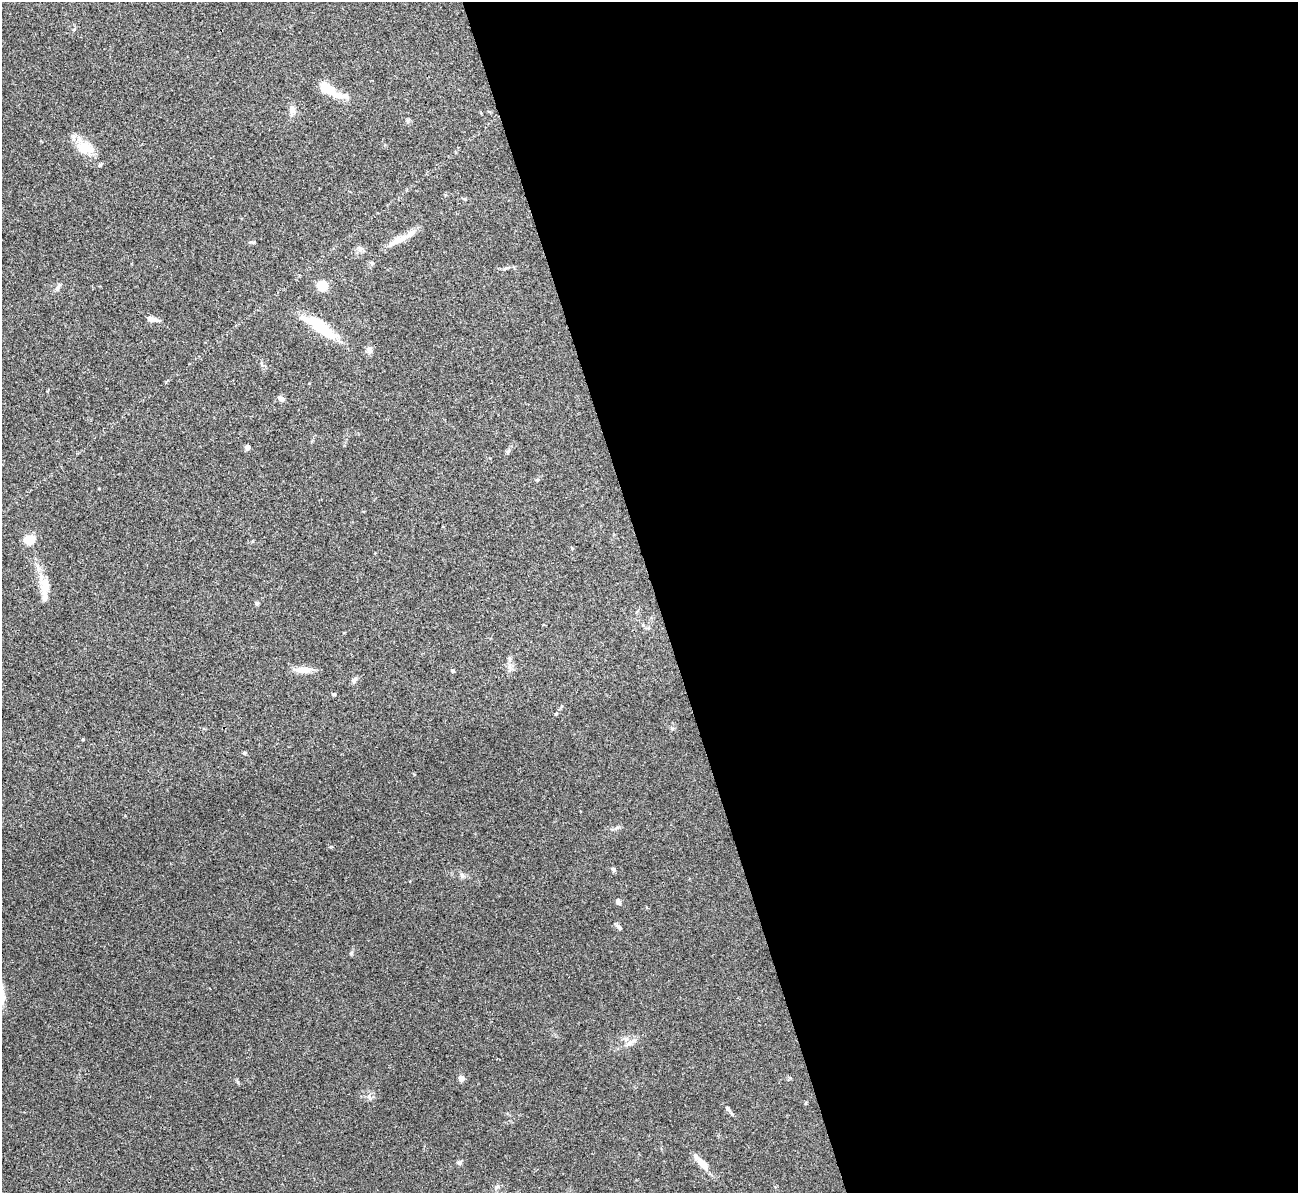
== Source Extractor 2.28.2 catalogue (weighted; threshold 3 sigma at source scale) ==
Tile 8 of 4 x 4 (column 4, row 2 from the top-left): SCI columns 3892-5187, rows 2527-3717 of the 5190 x 5175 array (HDU 1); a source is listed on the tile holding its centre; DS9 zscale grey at full resolution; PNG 1300 x 1195 px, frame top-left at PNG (2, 2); no overlay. Shown black and unused: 50% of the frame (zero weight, under 3 of 4 exposures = <1% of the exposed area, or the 3 px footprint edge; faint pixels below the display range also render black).
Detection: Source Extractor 2.28.2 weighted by HDU 2 'WHT'; one run over the whole footprint, this tile lists its part. Background 0.0745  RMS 0.0058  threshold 0.0262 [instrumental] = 3 sigma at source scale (4.5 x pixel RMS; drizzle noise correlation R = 1.50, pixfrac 1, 0.05/0.05 arcsec/px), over >= 5 px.
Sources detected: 37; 1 inside a brighter object's white glare — not listed; the other 36 listed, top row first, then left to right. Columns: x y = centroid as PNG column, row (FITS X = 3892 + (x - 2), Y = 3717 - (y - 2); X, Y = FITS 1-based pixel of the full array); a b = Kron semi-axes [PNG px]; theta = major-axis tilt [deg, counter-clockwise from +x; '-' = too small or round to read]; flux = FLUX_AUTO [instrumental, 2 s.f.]
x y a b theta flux
327 88 17 11 -20 11
292 110 11 8 -77 3
85 148 25 15 -17 11
399 239 32 8 27 8.2
252 242 10 3 -9 0.75
360 248 9 6 -50 1.8
372 263 6 5 - 1.1
322 286 8 7 - 15
58 287 10 6 58 1.8
151 319 12 6 -17 3.6
320 326 42 12 -34 23
370 350 8 7 - 2.7
281 399 8 5 -38 2.5
247 447 4 4 - 5.5
537 480 6 3 18 0.65
29 539 10 7 0 11
45 586 22 13 -90 9.4
257 603 5 5 - 0.91
303 670 21 8 2 5.9
452 671 4 4 - 0.83
354 680 9 6 50 1.6
334 694 5 4 - 0.74
556 714 5 4 - 0.59
83 739 4 3 - 0.43
244 753 5 4 - 0.7
616 828 9 5 27 1.4
613 869 8 4 -52 0.99
618 902 7 6 - 1.5
619 927 8 4 -37 1.1
352 953 6 4 90 0.82
631 1042 17 6 29 3.8
461 1078 4 4 - 7.3
728 1108 7 5 -54 1.6
701 1162 24 7 -47 7.5
459 1163 6 6 - 1.3
496 1187 8 6 19 1.5
Unlisted compact peaks at least as high as the median listed source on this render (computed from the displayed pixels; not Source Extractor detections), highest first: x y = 369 1097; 238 1082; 672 728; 462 875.